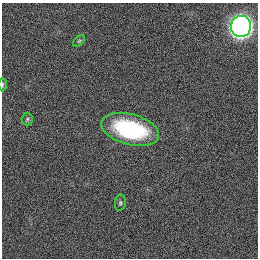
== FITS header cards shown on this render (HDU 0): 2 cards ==
NAXIS1  =                  256
NAXIS2  =                  256

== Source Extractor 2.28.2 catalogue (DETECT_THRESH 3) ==
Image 256 x 256 px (HDU 0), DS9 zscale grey, 1 PNG px = 1 image px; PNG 260 x 260 px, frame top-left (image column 1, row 256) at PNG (2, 3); each listed source drawn as its Kron ellipse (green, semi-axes under 4 px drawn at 4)
Background 1130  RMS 5.3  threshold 16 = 3 sigma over >= 5 px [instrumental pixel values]
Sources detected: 6; all 6 listed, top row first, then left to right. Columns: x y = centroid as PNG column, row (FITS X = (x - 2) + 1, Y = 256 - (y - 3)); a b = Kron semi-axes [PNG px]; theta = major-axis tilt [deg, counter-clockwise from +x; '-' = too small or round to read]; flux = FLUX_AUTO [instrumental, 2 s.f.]
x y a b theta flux
241 26 10 10 - 220000
79 41 7 4 45 500
2 84 7 3 89 420
27 119 6 5 - 680
130 129 29 15 -15 38000
120 203 8 5 81 690
At the frame edge (FLAGS 8, measured only in part): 1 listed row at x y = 2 84